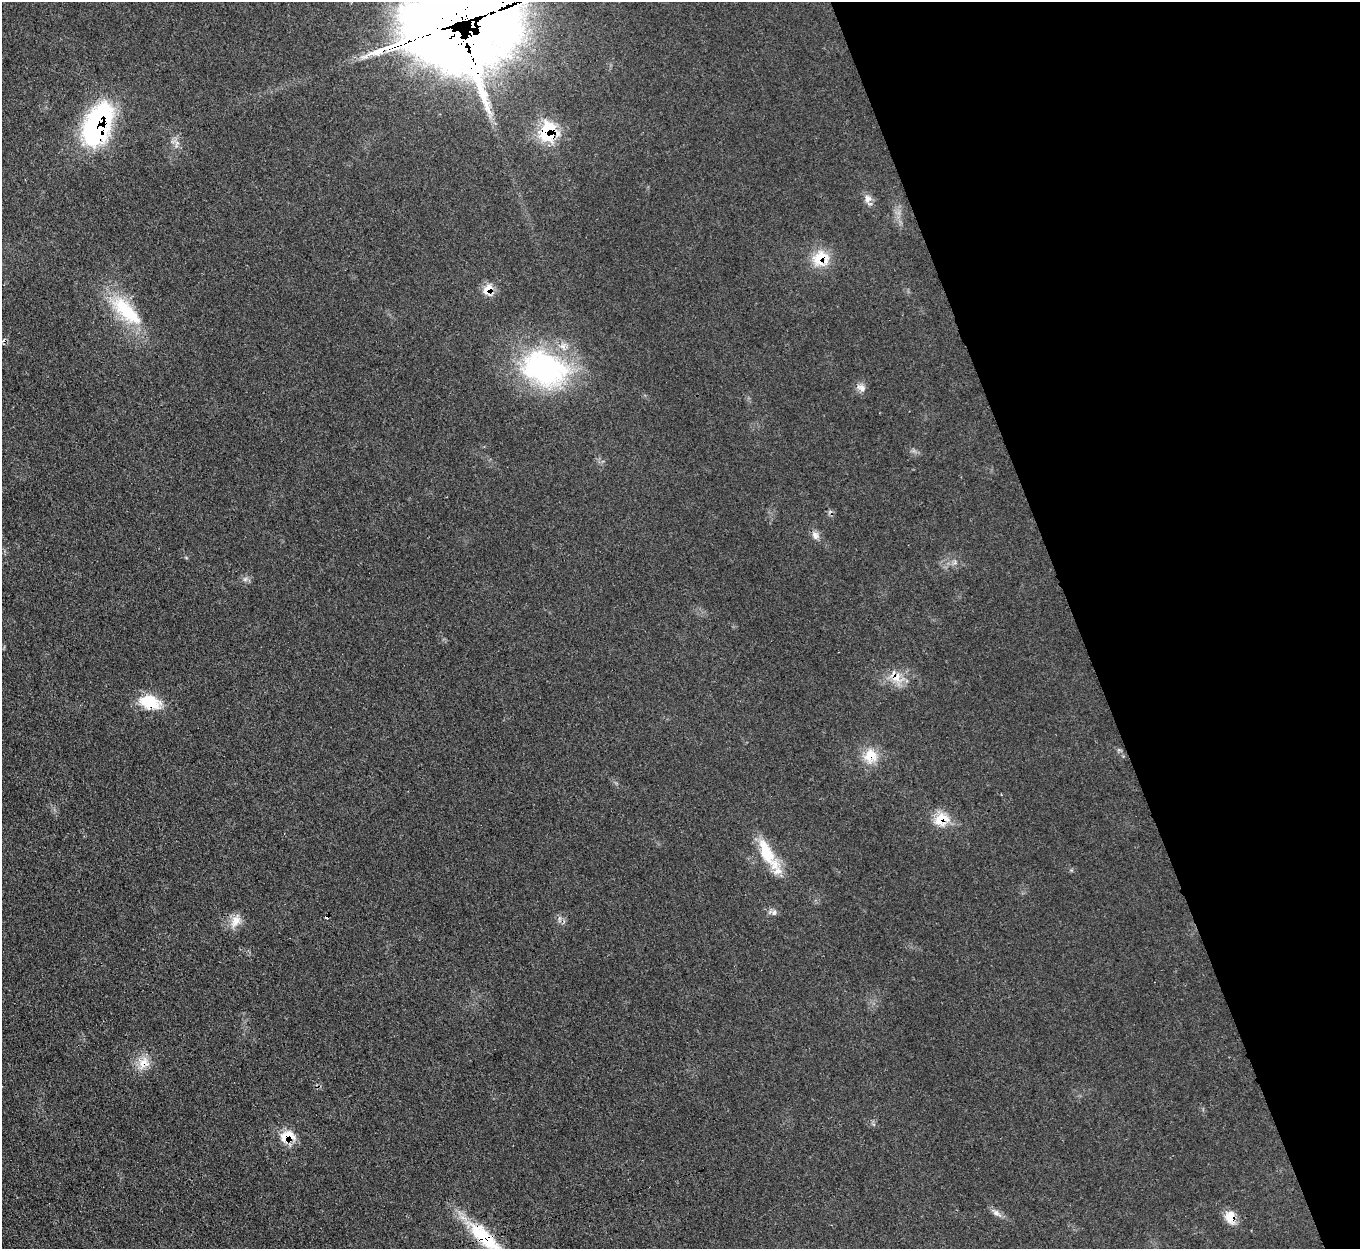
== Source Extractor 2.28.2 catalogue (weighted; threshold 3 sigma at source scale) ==
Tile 12 of 4 x 4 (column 4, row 3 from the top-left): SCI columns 4073-5430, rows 1527-2773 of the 5432 x 5415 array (HDU 1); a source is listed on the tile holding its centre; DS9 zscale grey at full resolution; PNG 1362 x 1251 px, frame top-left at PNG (2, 2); no overlay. Shown black and unused: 21% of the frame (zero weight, under 3 of 4 exposures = <1% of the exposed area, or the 3 px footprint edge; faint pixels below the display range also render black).
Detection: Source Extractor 2.28.2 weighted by HDU 2 'WHT'; one run over the whole footprint, this tile lists its part. Background 0.0638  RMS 0.0063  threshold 0.0284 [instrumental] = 3 sigma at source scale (4.5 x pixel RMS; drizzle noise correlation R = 1.50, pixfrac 1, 0.05/0.05 arcsec/px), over >= 5 px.
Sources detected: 28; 2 inside a brighter object's white glare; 2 cosmic-ray / hot-pixel residue — not listed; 1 inside a brighter listed object's ellipse — not listed separately; the other 23 listed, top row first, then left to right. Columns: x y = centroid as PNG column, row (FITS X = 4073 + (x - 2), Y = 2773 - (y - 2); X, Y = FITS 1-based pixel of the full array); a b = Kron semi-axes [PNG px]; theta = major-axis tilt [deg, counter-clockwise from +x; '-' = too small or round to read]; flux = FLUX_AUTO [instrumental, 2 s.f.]
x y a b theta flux
456 19 60 52 -49 4800
98 124 37 20 72 140
548 131 15 13 86 52
868 199 11 9 82 3.7
821 258 23 20 27 17
488 289 13 9 61 9.1
124 308 42 22 -57 36
544 368 58 40 -21 120
861 388 13 8 -30 3.6
815 535 11 8 -73 3.3
245 579 8 5 45 1.5
896 677 19 13 -25 11
149 702 28 16 -15 20
870 756 21 19 54 14
941 819 21 16 24 14
767 853 45 14 -60 24
774 913 8 5 63 1.7
235 921 19 12 57 7.4
144 1063 19 14 61 9.4
287 1136 19 14 10 13
997 1213 17 7 -34 3.4
1230 1217 17 12 -77 8.5
485 1237 57 17 -43 40
Overlapping masked pixels (flux is a lower limit): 13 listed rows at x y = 456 19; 98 124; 548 131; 821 258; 488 289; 896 677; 149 702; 870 756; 941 819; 144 1063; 287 1136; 1230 1217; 485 1237
Isophote crosses this tile's border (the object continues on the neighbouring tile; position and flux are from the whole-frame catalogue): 2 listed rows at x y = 456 19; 485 1237